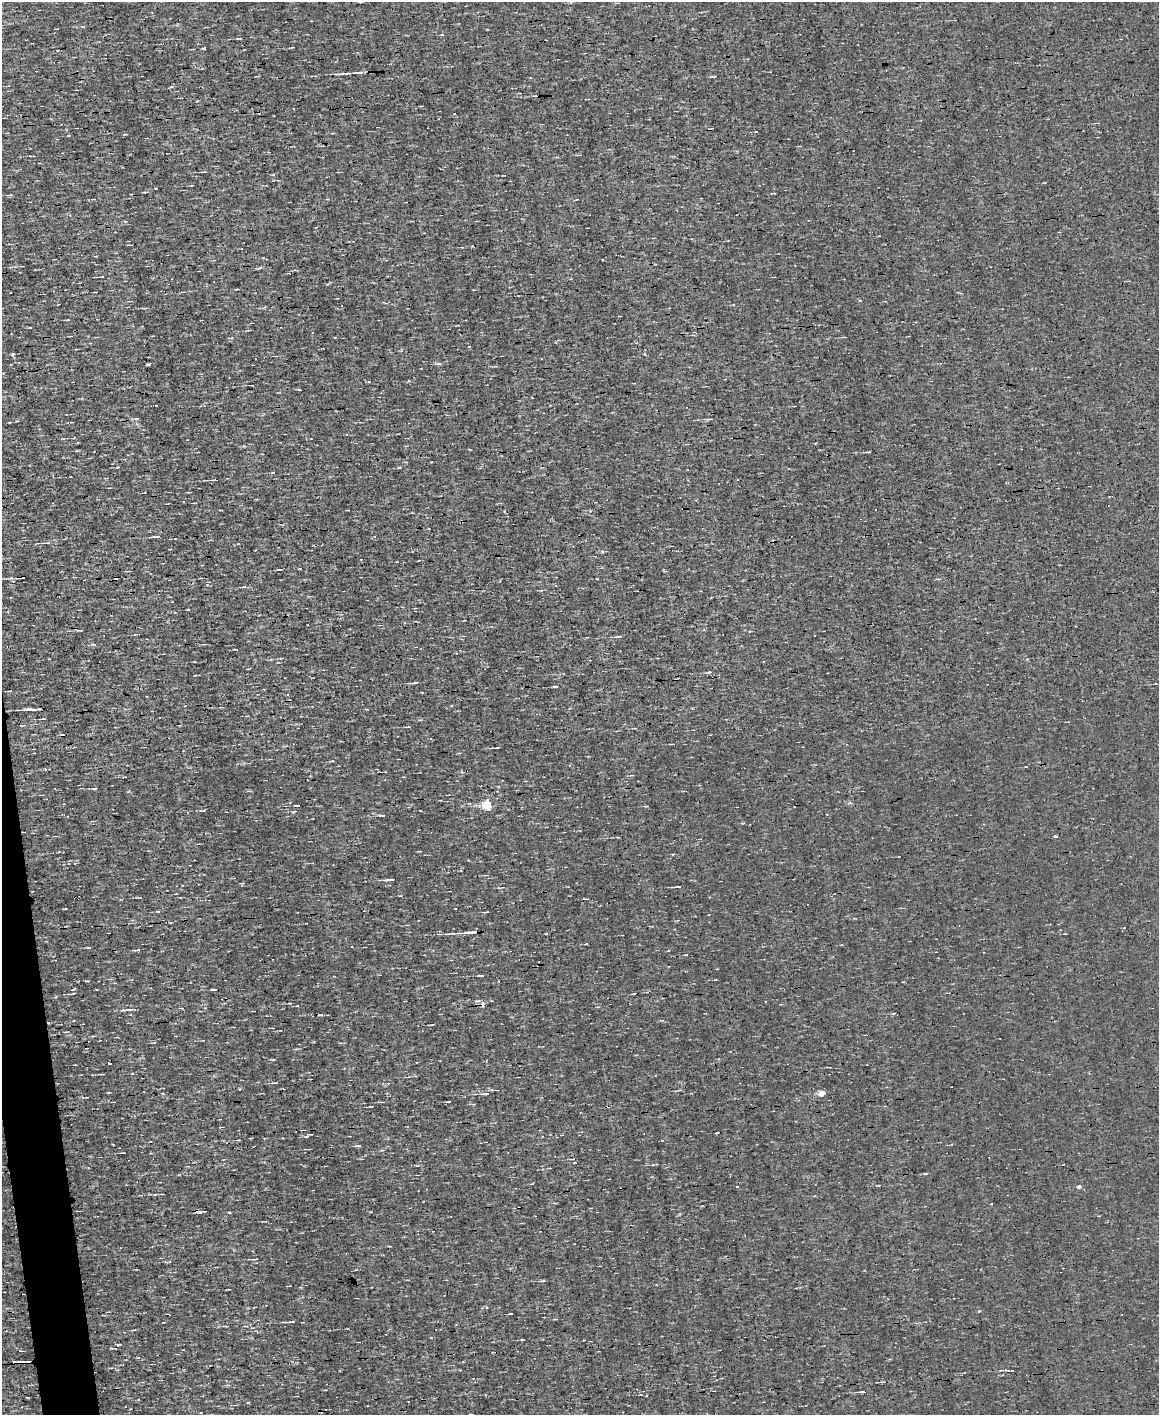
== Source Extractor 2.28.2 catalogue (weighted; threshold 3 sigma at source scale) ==
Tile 7 of 4 x 3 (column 3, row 2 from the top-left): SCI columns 2313-3469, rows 1636-3048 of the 4625 x 4573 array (HDU 1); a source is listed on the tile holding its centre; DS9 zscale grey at full resolution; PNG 1161 x 1417 px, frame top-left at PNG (2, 2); no overlay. Shown black and unused: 2% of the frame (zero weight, under 3 of 4 exposures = <1% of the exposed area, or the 3 px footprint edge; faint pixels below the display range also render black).
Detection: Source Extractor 2.28.2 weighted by HDU 2 'WHT'; one run over the whole footprint, this tile lists its part. Background 1.57e-04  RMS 0.04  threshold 0.179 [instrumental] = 3 sigma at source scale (4.5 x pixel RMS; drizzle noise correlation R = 1.50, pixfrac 1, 0.05/0.05 arcsec/px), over >= 5 px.
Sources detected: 89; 7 cosmic-ray / hot-pixel residue — not listed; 1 inside a brighter listed object's ellipse — not listed separately; the other 81 listed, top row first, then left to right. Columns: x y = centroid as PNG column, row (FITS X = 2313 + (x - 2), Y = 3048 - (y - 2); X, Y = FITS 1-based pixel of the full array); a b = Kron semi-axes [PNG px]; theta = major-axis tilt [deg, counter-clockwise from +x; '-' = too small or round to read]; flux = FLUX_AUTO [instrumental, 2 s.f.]
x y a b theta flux
83 26 4 3 - 4.1
240 38 4 3 - 3.4
205 48 3 3 - 110
355 73 17 3 4 28
531 78 3 3 - 3.8
756 131 4 2 - 2.4
204 172 6 2 8 4.3
10 195 7 3 1 5.6
424 233 3 2 - 2.5
859 301 3 3 - 10
439 363 7 4 0 6.6
136 419 6 3 0 5.7
17 421 5 3 - 3.4
118 467 4 3 - 2.9
273 473 5 3 - 3.2
227 478 3 2 - 2.6
214 480 5 3 - 4.9
157 537 10 3 3 10
47 543 14 4 4 12
22 577 9 4 9 17
938 579 4 3 - 6.3
244 587 7 3 7 4.7
620 636 5 3 - 7.6
281 658 6 2 5 3.8
709 672 5 3 - 7
415 683 8 3 5 6.4
556 687 5 3 - 5.9
39 709 17 3 4 26
42 719 7 2 7 5
408 727 7 2 4 5.1
431 738 3 2 - 6.4
496 748 7 2 8 5.3
95 788 6 3 5 4.9
297 805 4 2 - 5.7
487 805 6 5 - 230
646 806 5 2 - 3.2
294 811 5 3 - 3.5
381 815 9 3 2 5.5
1056 836 4 3 - 24
390 879 12 3 5 12
678 887 8 2 4 7.9
487 912 4 2 - 3.9
469 932 26 4 4 35
137 950 8 3 5 6.4
687 955 4 3 - 4
481 975 8 2 -2 5.7
214 989 7 2 1 4.3
73 994 6 2 11 4.8
290 1003 4 2 - 2.7
482 1004 4 3 - 38
129 1009 12 4 0 10
320 1014 4 2 - 7.9
153 1043 5 3 - 3.7
273 1059 5 3 - 3.9
110 1063 3 2 - 5.9
102 1074 8 2 0 4.2
408 1077 4 2 - 3
275 1083 5 3 - 3.6
822 1093 5 4 - 46
485 1094 10 4 3 11
449 1102 5 2 - 3.2
474 1104 5 2 - 3.9
307 1136 8 3 39 5.4
239 1140 3 2 - 3.6
358 1146 8 3 5 5.6
123 1153 3 2 - 3.2
573 1159 5 2 - 3.4
879 1185 6 3 -5 4.3
737 1186 3 3 - 10
1079 1187 4 3 - 41
200 1212 6 4 0 6.6
255 1259 9 4 6 6.9
543 1281 7 3 8 5.4
979 1311 4 3 - 3.1
511 1314 3 2 - 4.6
163 1322 3 2 - 2.4
291 1322 9 3 2 10
227 1326 5 2 - 3.7
522 1339 6 3 9 3.1
115 1348 3 2 - 2.4
862 1392 8 3 7 10
Overlapping masked pixels (flux is a lower limit): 4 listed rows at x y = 22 577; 39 709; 482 1004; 862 1392
Unlisted compact peaks at least as high as the median listed source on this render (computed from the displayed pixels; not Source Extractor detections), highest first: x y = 13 354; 602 552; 204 810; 229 1212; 156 188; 248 1403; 163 1094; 259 268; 239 1089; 197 101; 299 389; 399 467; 369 382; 487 1307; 1027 659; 925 1173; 370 1212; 65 909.